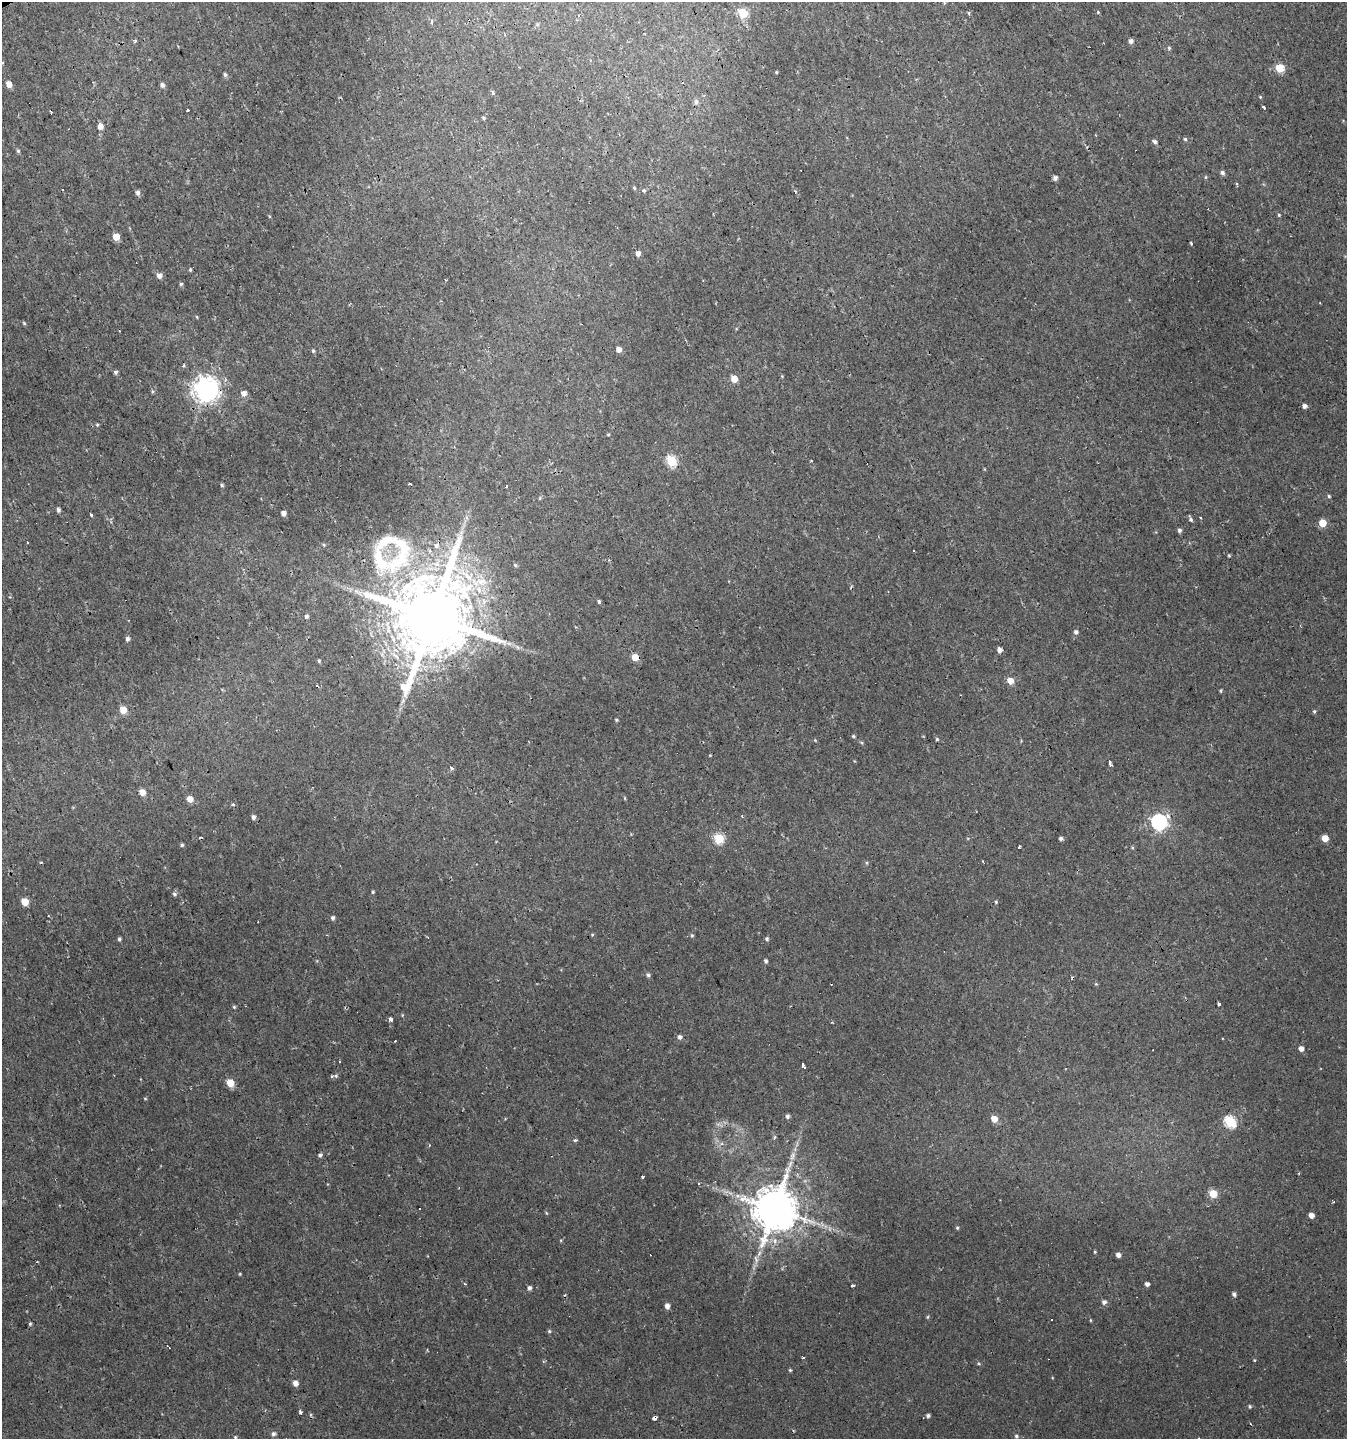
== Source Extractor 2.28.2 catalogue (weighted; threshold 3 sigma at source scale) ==
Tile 11 of 4 x 4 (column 3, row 3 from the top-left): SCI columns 2845-4189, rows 1438-2874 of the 5629 x 5748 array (HDU 1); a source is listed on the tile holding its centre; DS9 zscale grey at full resolution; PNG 1349 x 1441 px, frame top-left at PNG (2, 2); no overlay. Shown black and unused: <1% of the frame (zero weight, under 2 of 3 exposures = <1% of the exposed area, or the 3 px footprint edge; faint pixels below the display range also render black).
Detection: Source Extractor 2.28.2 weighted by HDU 2 'WHT'; one run over the whole footprint, this tile lists its part. Background 0.00239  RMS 0.0018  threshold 0.00792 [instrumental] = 3 sigma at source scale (4.5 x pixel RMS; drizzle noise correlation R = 1.50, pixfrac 1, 0.0396/0.0396 arcsec/px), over >= 5 px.
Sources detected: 179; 12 cosmic-ray / hot-pixel residue — not listed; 5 inside a brighter listed object's ellipse — not listed separately; the other 162 listed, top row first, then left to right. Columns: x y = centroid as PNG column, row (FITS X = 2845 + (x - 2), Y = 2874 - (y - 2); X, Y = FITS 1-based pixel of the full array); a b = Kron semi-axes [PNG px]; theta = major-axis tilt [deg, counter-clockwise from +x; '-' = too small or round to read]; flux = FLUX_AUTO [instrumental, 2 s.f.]
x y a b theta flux
1098 12 4 4 - 0.16
743 13 5 5 - 8.4
969 13 5 4 - 0.26
579 16 4 3 - 0.4
537 24 5 4 - 0.23
135 40 5 3 - 0.33
1131 41 4 4 - 0.78
1169 48 5 4 - 0.25
1279 68 5 5 - 6.2
776 72 3 3 - 0.17
225 74 5 5 - 0.36
9 84 5 4 - 1.7
162 85 6 5 - 0.52
493 93 4 3 - 1.6
1260 97 4 4 - 0.17
696 102 8 6 -86 0.52
1264 107 4 2 - 0.42
187 110 3 3 - 0.39
51 113 3 2 - 0.21
484 118 5 4 - 0.25
100 126 5 5 - 1.4
1185 139 4 4 - 0.28
1154 141 4 4 - 0.55
18 151 5 4 - 0.26
1222 173 5 5 - 0.56
1206 177 5 3 - 0.18
1055 178 5 4 - 0.66
634 188 5 4 - 0.21
644 191 4 4 - 0.5
138 192 5 5 - 0.54
1279 215 4 3 - 0.23
116 237 5 5 - 3.1
638 253 4 4 - 0.95
190 270 4 3 - 0.22
159 275 5 5 - 1
181 284 5 4 - 0.26
197 317 4 3 - 0.15
24 323 5 4 - 0.22
619 350 5 4 - 1.1
313 351 5 4 - 0.28
184 365 5 3 - 0.21
116 372 4 4 - 0.4
782 376 4 4 - 0.15
734 379 5 5 - 2.6
206 389 8 8 - 190
244 393 6 5 - 1.1
1305 406 4 4 - 0.72
97 425 4 4 - 0.2
608 435 4 3 - 0.18
671 461 6 5 - 12
811 461 3 2 - 0.13
410 484 3 3 - 0.4
222 485 4 4 - 0.25
1329 496 4 4 - 0.25
540 498 5 3 - 0.18
58 510 5 4 - 0.49
284 513 4 4 - 0.96
91 514 4 3 - 1.2
1190 519 6 4 -70 0.4
1323 523 5 5 - 4
1179 530 4 4 - 0.47
324 545 5 3 - 0.17
1229 555 4 3 - 0.24
399 560 55 26 41 16
515 565 5 4 - 0.26
467 576 28 10 -40 5.2
599 601 4 3 - 0.33
306 616 5 4 - 0.42
432 617 22 18 84 2700
1076 632 5 5 - 0.54
127 639 5 4 - 0.56
1000 650 5 4 - 0.88
635 657 5 5 - 2.8
319 661 4 4 - 0.23
1010 681 5 5 - 2.3
1221 691 4 3 - 0.23
403 701 8 5 69 0.55
123 710 6 5 - 2.7
1314 711 4 4 - 0.29
616 720 3 3 - 0.25
853 736 4 3 - 0.24
937 739 4 4 - 0.24
1110 763 6 3 -77 0.66
451 768 5 4 - 0.35
142 792 5 5 - 1.6
625 798 5 3 - 0.16
190 799 5 5 - 1.7
233 804 4 4 - 0.38
742 816 3 3 - 0.16
253 817 4 4 - 0.64
1159 822 7 7 - 58
200 837 4 2 - 0.22
719 838 5 5 - 10
1061 838 4 4 - 0.45
1325 838 5 4 - 2.7
182 845 4 4 - 0.27
1019 847 3 2 - 0.7
1132 848 5 3 - 0.17
41 862 4 2 - 0.16
867 863 5 3 - 0.19
373 892 3 3 - 0.23
174 894 6 5 - 0.37
25 902 5 5 - 4.1
996 902 4 3 - 0.22
333 918 5 4 - 0.47
592 935 5 3 - 0.17
692 935 5 4 - 0.27
119 939 4 4 - 0.33
767 939 5 4 - 0.34
766 961 4 4 - 0.37
648 975 5 5 - 0.41
1072 977 5 3 - 0.21
1219 1004 3 3 - 0.44
234 1007 4 4 - 0.21
391 1019 4 3 - 1.5
680 1037 5 4 - 0.53
395 1040 3 2 - 0.39
1301 1048 4 4 - 1.1
339 1061 3 3 - 0.59
803 1065 4 3 - 3.8
336 1076 5 4 - 0.3
230 1083 5 5 - 3.7
145 1098 5 3 - 0.17
787 1116 5 4 - 0.5
994 1119 5 5 - 2.5
1230 1122 6 5 - 16
774 1137 5 4 - 0.25
575 1140 5 4 - 0.28
320 1155 4 4 - 0.44
793 1156 12 6 63 0.86
643 1177 4 3 - 0.39
698 1183 3 3 - 0.4
1213 1194 5 5 - 5.6
774 1209 12 11 - 880
546 1213 5 3 - 0.17
1311 1215 4 4 - 1.3
957 1228 5 4 - 0.24
1095 1252 4 3 - 0.18
759 1253 10 6 62 0.85
1118 1255 4 4 - 0.94
240 1274 3 3 - 0.17
1147 1284 4 4 - 0.65
853 1285 4 3 - 0.47
529 1288 5 4 - 0.54
1234 1294 4 4 - 0.52
1104 1302 5 5 - 0.59
667 1306 4 4 - 0.96
928 1317 5 3 - 0.2
1090 1320 5 3 - 0.16
30 1324 4 4 - 0.23
549 1331 5 4 - 0.25
803 1357 4 2 - 0.16
1254 1360 4 3 - 0.16
790 1370 4 4 - 0.2
295 1383 5 4 - 1.2
1250 1406 5 4 - 0.28
300 1412 4 3 - 1.3
928 1416 4 4 - 0.44
655 1418 4 3 - 4.2
273 1434 5 5 - 0.55
1016 1436 5 5 - 0.38
235 1437 4 4 - 0.2
Overlapping masked pixels (flux is a lower limit): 5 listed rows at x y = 206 389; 399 560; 432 617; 774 1209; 655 1418